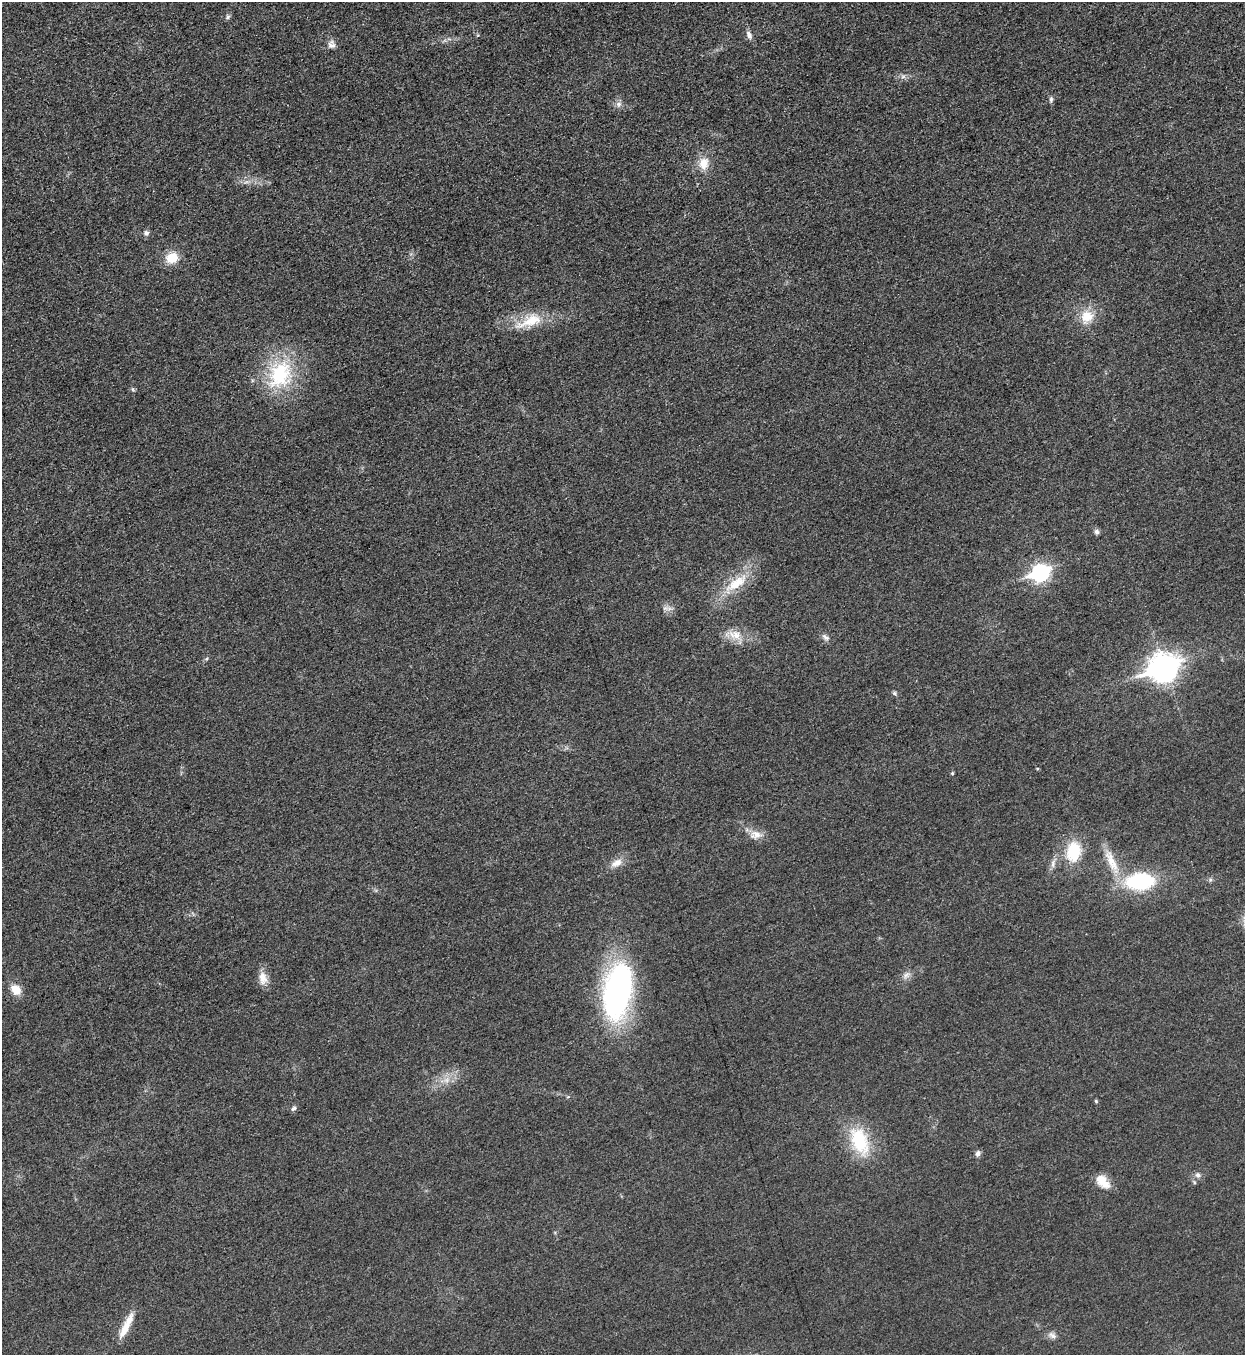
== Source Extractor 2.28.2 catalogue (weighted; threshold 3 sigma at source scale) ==
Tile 11 of 4 x 4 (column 3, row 3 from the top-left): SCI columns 2773-4015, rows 1363-2715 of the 5418 x 5431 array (HDU 1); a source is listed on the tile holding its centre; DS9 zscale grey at full resolution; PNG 1247 x 1357 px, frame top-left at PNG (2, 2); no overlay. Shown black and unused: <1% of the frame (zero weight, under 3 of 5 exposures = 1% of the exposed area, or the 3 px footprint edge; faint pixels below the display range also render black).
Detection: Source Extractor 2.28.2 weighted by HDU 2 'WHT'; one run over the whole footprint, this tile lists its part. Background 0.0227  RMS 0.0046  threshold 0.0208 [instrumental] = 3 sigma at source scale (4.5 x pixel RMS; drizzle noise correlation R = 1.50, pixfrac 1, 0.05/0.05 arcsec/px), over >= 5 px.
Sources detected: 42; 1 inside a brighter listed object's ellipse — not listed separately; the other 41 listed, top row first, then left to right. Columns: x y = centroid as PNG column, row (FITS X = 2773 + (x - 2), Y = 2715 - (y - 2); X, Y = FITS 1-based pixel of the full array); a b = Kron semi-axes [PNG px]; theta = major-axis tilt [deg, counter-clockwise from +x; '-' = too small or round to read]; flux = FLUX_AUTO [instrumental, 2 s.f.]
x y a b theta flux
228 17 7 6 - 1
749 35 11 6 -68 2.1
331 45 11 10 - 2.4
903 77 7 5 1 1.3
1051 99 9 5 85 1.1
619 104 9 8 - 2
704 163 17 12 77 6.9
146 233 7 7 - 1.5
172 258 13 11 22 9.8
1087 317 20 17 51 9.5
530 321 43 15 21 15
280 375 42 32 61 36
133 389 6 4 -60 0.74
1096 532 8 6 -72 1.3
1040 573 9 7 21 140
736 583 40 14 34 15
735 635 20 13 -21 7.2
825 637 12 6 -37 1.7
1164 668 12 9 21 500
895 693 6 5 - 0.86
952 773 4 4 - 0.59
755 835 18 11 7 4.5
1074 852 18 13 81 20
1111 861 40 12 -66 12
617 863 17 9 29 4.5
1053 863 12 6 80 2.2
1140 881 29 17 4 40
906 975 11 7 46 2.2
263 978 18 11 -85 5
16 990 13 10 -49 6.1
618 991 54 26 79 130
446 1080 7 6 - 2.1
1096 1101 5 4 - 0.59
293 1108 8 5 32 1.1
859 1141 37 20 -68 25
978 1153 9 6 77 1.5
1198 1175 8 6 -3 1.5
1103 1181 20 12 -47 7
1194 1182 6 4 -72 0.63
125 1329 31 9 64 7.4
1052 1335 13 7 -33 2